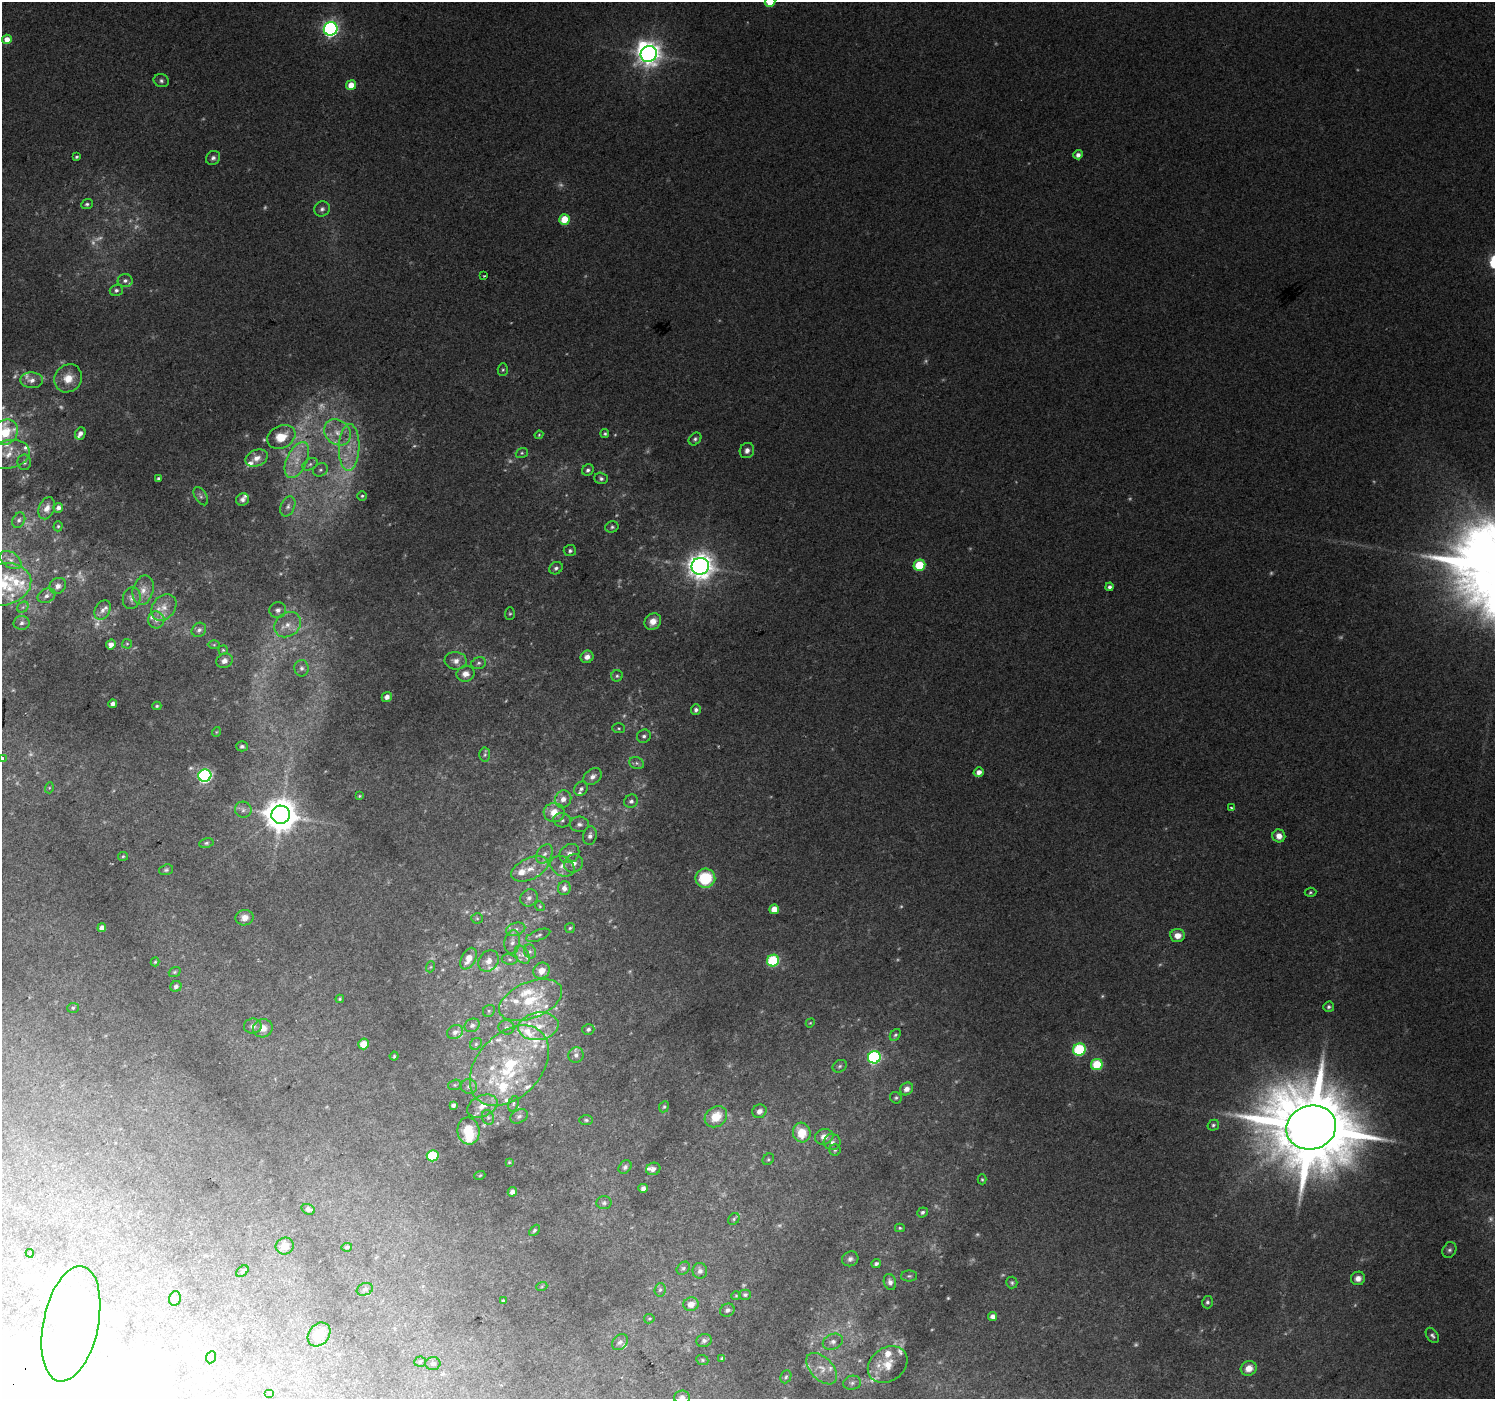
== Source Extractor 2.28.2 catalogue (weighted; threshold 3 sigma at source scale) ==
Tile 7 of 4 x 4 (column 3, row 2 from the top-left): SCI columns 3027-4519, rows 3017-4413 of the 6047 x 5969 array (HDU 1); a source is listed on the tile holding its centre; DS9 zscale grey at full resolution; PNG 1497 x 1401 px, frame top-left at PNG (2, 2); each listed source drawn as its Kron ellipse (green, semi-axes under 4 px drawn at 4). Shown black and unused: <1% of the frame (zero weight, under 2 of 3 exposures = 2% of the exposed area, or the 3 px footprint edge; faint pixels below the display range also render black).
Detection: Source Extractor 2.28.2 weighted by HDU 2 'WHT'; one run over the whole footprint, this tile lists its part. Background 0.0682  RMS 0.014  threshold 0.0614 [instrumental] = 3 sigma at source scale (4.5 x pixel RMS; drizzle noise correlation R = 1.50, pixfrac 1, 0.0396/0.0396 arcsec/px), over >= 5 px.
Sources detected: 346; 55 too faint to see at this stretch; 9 inside a brighter object's white glare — neither listed nor drawn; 43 inside a brighter listed object's ellipse — not listed separately; the other 239 listed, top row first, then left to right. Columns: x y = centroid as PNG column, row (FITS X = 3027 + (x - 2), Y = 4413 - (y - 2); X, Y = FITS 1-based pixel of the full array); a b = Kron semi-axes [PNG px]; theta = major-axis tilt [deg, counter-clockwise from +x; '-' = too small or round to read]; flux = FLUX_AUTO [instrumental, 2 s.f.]
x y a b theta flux
770 2 5 5 - 27
331 29 7 6 - 470
7 39 5 5 - 15
649 54 8 7 - 1300
161 81 7 6 - 3.9
351 85 5 4 - 20
1078 155 5 4 - 6.8
76 157 3 3 - 2
213 158 7 6 - 4.6
87 204 6 5 - 2.6
322 209 8 7 - 4.7
564 219 5 5 - 37
484 276 3 2 - 0.99
125 280 7 6 - 4.6
116 290 6 5 - 3.8
503 370 6 5 - 2.2
68 378 14 13 - 24
32 380 11 8 -1 8.8
5 432 14 11 47 62
338 432 14 12 -42 21
80 433 6 5 - 5.2
605 434 4 4 - 2.3
539 435 4 3 - 1.4
281 437 15 11 27 30
695 439 7 5 46 3.2
349 448 23 10 88 30
747 450 8 7 - 6.4
522 453 6 5 - 2
9 454 21 14 11 26
257 458 12 8 23 12
297 460 19 10 65 25
24 462 8 6 -81 3.9
310 464 8 5 31 4.5
320 470 8 6 31 3.8
588 470 6 5 - 3.4
158 478 4 4 - 3.1
601 478 7 5 -19 3.5
201 496 10 5 -57 4.4
362 496 5 5 - 2.4
242 499 7 6 - 4.7
288 506 10 7 67 6
47 508 11 7 68 9.6
58 508 5 4 - 5.5
19 520 8 6 62 3.7
58 526 5 4 - 2
612 527 7 5 16 2.8
570 551 6 5 - 3.3
11 560 12 7 -34 10
919 565 6 5 - 69
700 566 8 8 - 1600
556 568 7 6 - 3.7
3 584 29 21 12 66
58 586 9 7 36 8.3
1109 587 4 4 - 4.4
143 590 15 10 75 13
46 596 9 7 25 6.7
132 598 11 9 75 6.6
23 607 6 5 - 3.2
164 607 14 11 51 14
103 610 10 7 59 6.6
278 610 8 8 - 6.1
510 614 6 5 - 1.9
156 620 8 8 - 6.3
653 621 9 7 47 14
22 623 8 7 - 4.9
288 625 14 11 36 17
199 630 8 6 42 4.5
127 644 5 5 - 1.7
111 645 5 4 - 7.4
214 645 6 4 1 1.7
223 650 5 4 - 1.7
587 657 6 6 - 9.3
224 661 8 7 - 6.5
456 661 11 9 -8 8.7
479 663 7 5 17 3.6
301 668 8 7 - 4.7
465 674 9 7 13 10
617 676 6 5 - 2.7
387 697 5 4 - 6.9
113 704 4 4 - 7.5
157 706 4 4 - 1.9
696 710 5 5 - 4.3
619 728 6 5 - 2.2
216 732 5 3 - 1.1
644 736 7 6 - 4.2
242 746 6 5 - 3.7
485 755 7 5 87 2.8
2 758 3 2 - 3.7
637 763 7 6 - 3.8
979 772 5 4 - 8.6
205 776 6 6 - 290
593 776 10 7 40 7.1
49 788 5 3 - 1.3
581 789 7 6 - 4.1
359 796 4 3 - 1.4
563 799 9 8 - 10
631 801 7 6 - 4.2
1231 808 3 3 - 2.8
243 810 8 8 - 5
554 812 10 9 - 21
281 815 9 9 - 3000
562 820 9 7 -13 5.1
579 824 9 8 - 5.8
590 836 9 6 79 6
1279 836 6 6 - 11
206 843 7 5 10 2.5
544 854 10 7 56 7.3
569 854 10 9 - 8.7
123 856 5 4 - 1.6
574 863 10 8 41 8.3
562 866 12 9 -29 9.8
530 869 20 10 24 19
166 870 7 5 19 2.5
705 878 10 9 - 64
564 888 7 6 - 7.6
1310 892 6 4 5 2.1
529 898 9 8 - 5.9
540 906 5 4 - 1.7
774 909 5 4 - 19
245 918 9 7 10 9.6
477 918 6 5 - 2
102 928 4 4 - 7.9
570 928 5 5 - 2.1
516 929 10 6 17 5.6
538 935 12 5 20 4
1178 936 7 6 - 13
512 942 12 8 81 7.8
530 951 7 6 - 3.9
522 955 10 6 -59 6.9
468 959 11 7 63 15
509 959 8 5 -7 3.2
489 961 11 9 54 10
773 961 6 5 - 110
155 962 4 4 - 1.5
430 967 5 3 - 1.5
541 971 8 7 - 15
175 972 6 4 21 2
176 986 6 5 - 5.1
340 999 4 3 - 1.5
531 1000 33 18 22 66
1329 1007 5 5 - 3.1
73 1008 6 5 - 2.2
489 1011 6 5 - 2.6
810 1023 5 3 - 1.3
472 1025 8 6 31 4.6
253 1026 9 7 7 5.2
538 1026 20 14 8 28
506 1027 8 7 - 4.4
263 1028 10 9 - 12
588 1029 6 5 - 3
455 1032 8 6 24 5.9
895 1035 6 5 - 2.6
363 1044 5 5 - 16
476 1044 6 5 - 2.6
1079 1049 6 6 - 140
576 1055 8 7 - 5.5
394 1056 4 4 - 1.6
874 1057 6 6 - 210
1097 1065 6 5 - 66
509 1066 46 32 46 150
840 1066 7 6 - 3.3
455 1085 6 5 - 2.2
469 1087 8 7 - 5
907 1089 7 6 - 8.3
896 1098 6 5 - 2.5
513 1104 8 5 72 3
453 1105 4 4 - 4.1
482 1106 16 10 24 16
664 1107 6 4 66 2
759 1111 7 6 - 7.2
519 1116 9 6 29 4.3
488 1117 7 6 - 3.8
716 1117 12 10 38 31
586 1120 7 5 -1 2.4
1213 1125 6 5 - 2.9
1311 1127 25 22 16 23000
468 1131 13 11 -82 35
802 1133 10 9 - 32
824 1137 9 8 - 12
832 1142 8 8 - 5.5
835 1150 6 5 - 2.5
433 1156 6 5 - 88
768 1159 6 5 - 2.3
509 1162 3 3 - 1.2
625 1167 7 5 47 3.2
653 1169 7 6 - 4.5
480 1175 5 3 - 1.3
982 1179 5 4 - 1.8
643 1188 5 4 - 5.1
512 1192 5 4 - 5.4
604 1203 7 6 - 3.2
308 1209 7 5 -19 4
922 1212 5 4 - 3.3
734 1219 6 5 - 2.3
900 1228 5 4 - 1.9
534 1230 6 4 46 2.2
285 1246 9 8 - 10
347 1247 5 4 - 2.3
1449 1250 8 6 65 3.8
30 1253 4 3 - 1.6
850 1259 8 7 - 4.8
876 1264 5 4 - 3.6
683 1268 7 5 44 3.2
242 1271 7 5 42 2.4
700 1271 8 7 - 5.3
909 1276 8 5 0 2.7
1358 1278 7 6 - 8.5
890 1282 8 6 -72 5.8
1012 1283 6 5 - 2.6
542 1286 6 3 20 1.5
365 1289 8 6 20 4
660 1290 7 6 - 3.1
745 1295 6 5 - 2.9
736 1296 4 4 - 1.5
175 1298 7 5 75 3.2
503 1301 4 3 - 1.5
1207 1302 6 5 - 3
691 1304 8 6 13 11
727 1310 7 6 - 4.1
993 1317 4 4 - 7.4
649 1319 5 4 - 1.9
71 1324 59 27 78 160
319 1334 13 10 50 31
1432 1335 8 5 -54 3.7
704 1341 8 6 15 3.9
620 1342 9 6 46 5
833 1342 10 7 22 6.2
211 1357 6 5 - 2
722 1358 4 3 - 2.2
702 1360 6 5 - 2.1
420 1362 5 5 - 2.1
433 1364 7 6 - 3.7
888 1364 21 16 36 26
1249 1368 8 7 - 15
822 1369 19 11 -46 18
786 1377 7 5 66 2.5
852 1383 9 7 10 4.5
269 1393 5 3 - 1.1
682 1397 8 7 - 5
Isophote crosses this tile's border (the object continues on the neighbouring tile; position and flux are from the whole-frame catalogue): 5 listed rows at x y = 770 2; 5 432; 3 584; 2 758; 682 1397
Unlisted compact peaks at least as high as the median listed source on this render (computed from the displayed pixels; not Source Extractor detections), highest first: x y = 1434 557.